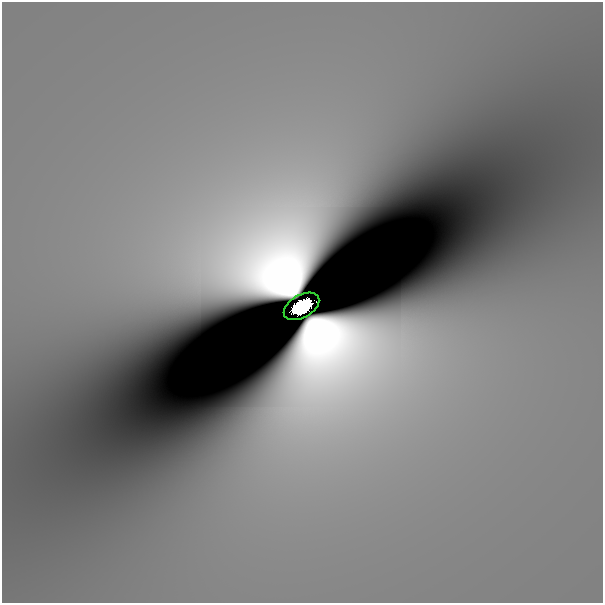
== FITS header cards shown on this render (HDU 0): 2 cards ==
NAXIS1  =                  601
NAXIS2  =                  601

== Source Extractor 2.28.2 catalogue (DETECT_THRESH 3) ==
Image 601 x 601 px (HDU 0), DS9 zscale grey, 1 PNG px = 1 image px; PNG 605 x 605 px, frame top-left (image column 1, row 601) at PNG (2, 2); each listed source drawn as its Kron ellipse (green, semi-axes under 4 px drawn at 4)
Background 1.48e-09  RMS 6.0e-10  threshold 1.81e-09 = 3 sigma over >= 5 px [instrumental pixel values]
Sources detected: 3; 2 with non-positive FLUX_AUTO (blend fragments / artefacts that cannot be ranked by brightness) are neither listed nor drawn; the other 1 listed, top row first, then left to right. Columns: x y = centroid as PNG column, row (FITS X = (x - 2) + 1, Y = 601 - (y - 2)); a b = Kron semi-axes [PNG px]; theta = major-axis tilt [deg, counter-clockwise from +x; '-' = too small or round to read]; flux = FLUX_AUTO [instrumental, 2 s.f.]
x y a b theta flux
301 306 19 11 30 6.1
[2 non-positive-flux detections neither listed nor drawn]